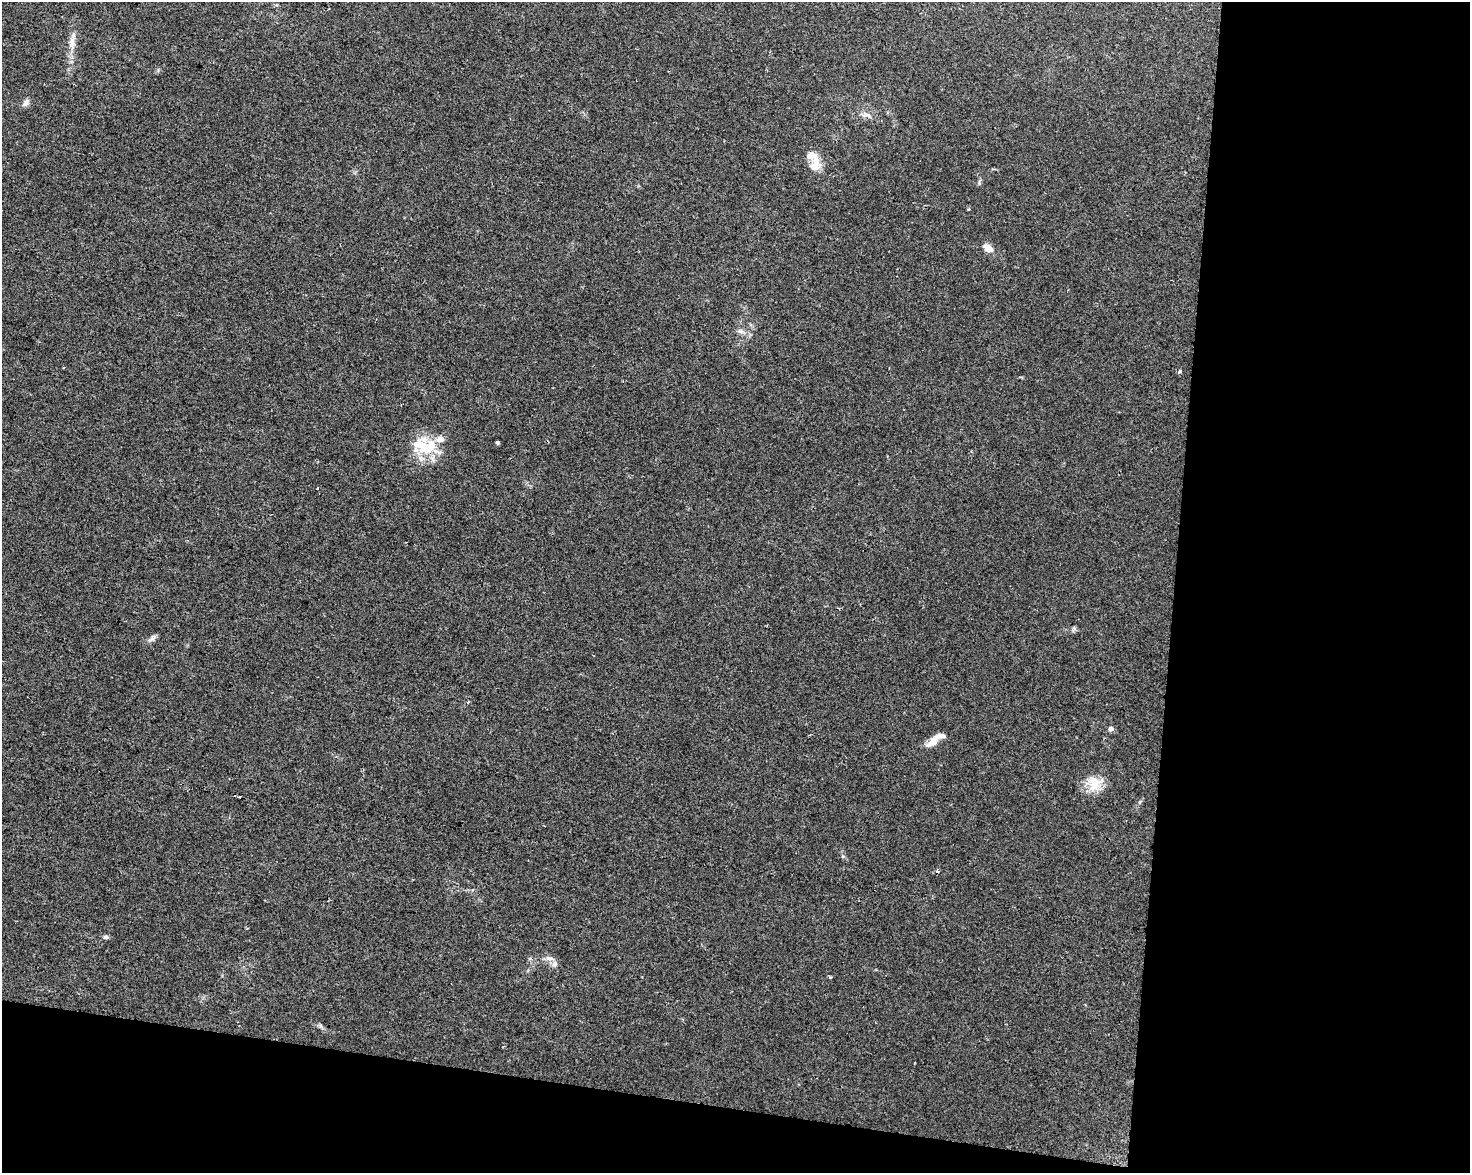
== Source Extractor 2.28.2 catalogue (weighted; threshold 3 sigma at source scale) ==
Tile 12 of 3 x 4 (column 3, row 4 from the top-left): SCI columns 3221-4688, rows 1-1171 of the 4915 x 4692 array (HDU 1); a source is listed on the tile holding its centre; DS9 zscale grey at full resolution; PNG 1472 x 1175 px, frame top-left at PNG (2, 2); no overlay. Shown black and unused: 26% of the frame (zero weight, under 2 of 3 exposures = <1% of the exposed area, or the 3 px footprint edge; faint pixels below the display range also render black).
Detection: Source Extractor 2.28.2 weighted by HDU 2 'WHT'; one run over the whole footprint, this tile lists its part. Background 0.0211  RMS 0.0045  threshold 0.0201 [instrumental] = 3 sigma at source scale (4.5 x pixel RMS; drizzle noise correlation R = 1.50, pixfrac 1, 0.0396/0.0396 arcsec/px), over >= 5 px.
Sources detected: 23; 1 cosmic-ray / hot-pixel residue — not listed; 5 inside a brighter listed object's ellipse — not listed separately; the other 17 listed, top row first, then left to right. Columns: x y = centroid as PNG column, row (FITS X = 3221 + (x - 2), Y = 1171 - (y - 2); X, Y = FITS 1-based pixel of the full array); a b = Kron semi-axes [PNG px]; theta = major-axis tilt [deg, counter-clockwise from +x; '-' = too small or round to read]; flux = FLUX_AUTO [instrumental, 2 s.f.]
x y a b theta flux
72 41 14 7 86 3
25 103 12 7 47 1.6
866 115 12 4 4 1.6
816 162 15 11 -42 5
988 248 10 7 -29 4.3
741 331 8 6 -20 1.5
1180 372 5 3 - 0.86
497 443 4 3 - 1.2
429 447 32 17 38 15
152 638 14 5 39 1.6
468 702 4 3 - 0.56
1111 729 5 5 - 1.7
933 741 21 8 45 4.5
1094 784 22 19 61 8.5
937 871 4 3 - 0.8
106 937 7 5 -2 0.96
555 964 9 7 53 1.6
Unlisted compact peaks at least as high as the median listed source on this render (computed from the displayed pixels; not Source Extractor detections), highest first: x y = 830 977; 843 856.